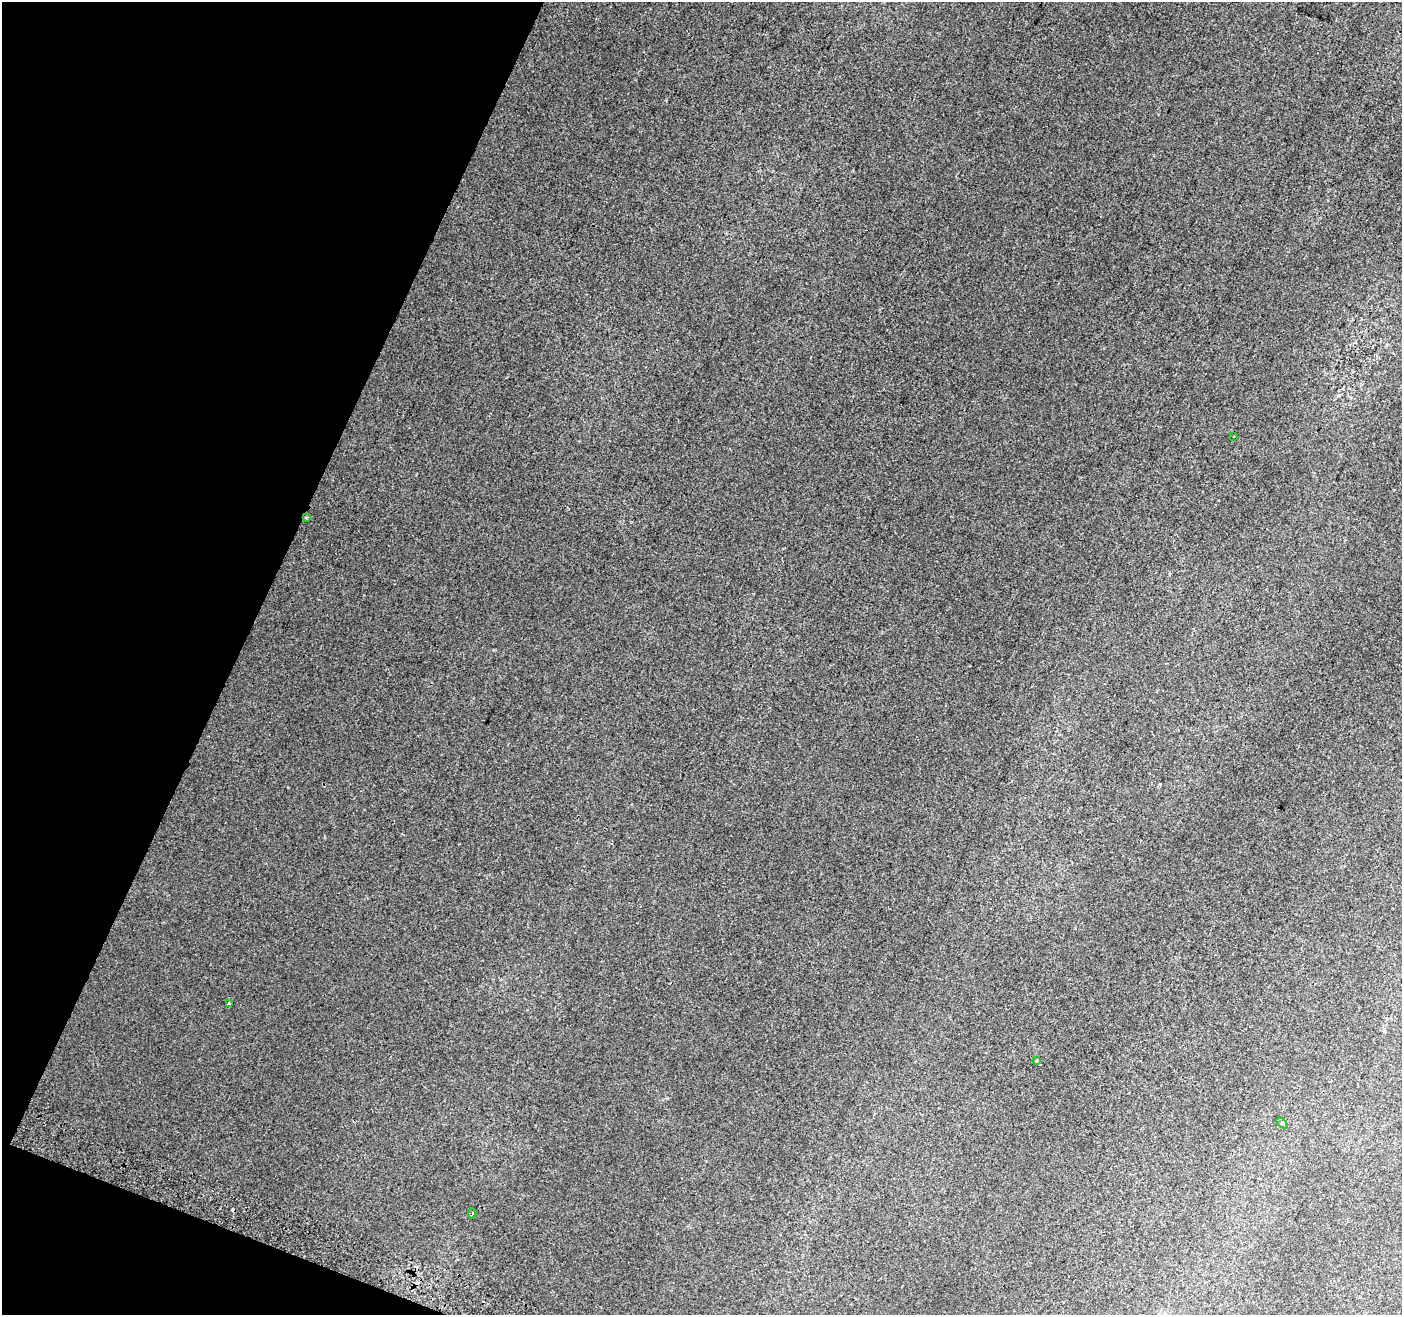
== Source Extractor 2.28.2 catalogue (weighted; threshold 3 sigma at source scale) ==
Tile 9 of 4 x 4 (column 1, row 3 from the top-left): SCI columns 26-1425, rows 1626-2938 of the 5645 x 5810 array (HDU 1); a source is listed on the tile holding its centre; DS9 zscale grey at full resolution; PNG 1404 x 1317 px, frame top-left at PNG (2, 2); each listed source drawn as its Kron ellipse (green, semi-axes under 4 px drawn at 4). Shown black and unused: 19% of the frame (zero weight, under 2 of 3 exposures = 2% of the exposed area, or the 3 px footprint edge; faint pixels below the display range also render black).
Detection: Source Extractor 2.28.2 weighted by HDU 2 'WHT'; one run over the whole footprint, this tile lists its part. Background 0.00278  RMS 0.0074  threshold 0.0331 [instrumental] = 3 sigma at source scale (4.5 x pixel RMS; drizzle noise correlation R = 1.50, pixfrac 1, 0.0396/0.0396 arcsec/px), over >= 5 px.
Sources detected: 9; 3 cosmic-ray / hot-pixel residue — neither listed nor drawn; the other 6 listed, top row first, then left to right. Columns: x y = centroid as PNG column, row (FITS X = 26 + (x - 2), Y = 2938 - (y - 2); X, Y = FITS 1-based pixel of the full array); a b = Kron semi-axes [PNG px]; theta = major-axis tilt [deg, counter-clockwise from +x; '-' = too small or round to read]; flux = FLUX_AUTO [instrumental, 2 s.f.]
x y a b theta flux
1234 436 3 2 - 0.58
306 518 3 3 - 1.1
229 1003 3 3 - 1.5
1036 1060 3 3 - 3.5
1282 1123 6 4 -46 1.2
472 1213 5 3 - 1.3
Overlapping masked pixels (flux is a lower limit): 1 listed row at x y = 306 518